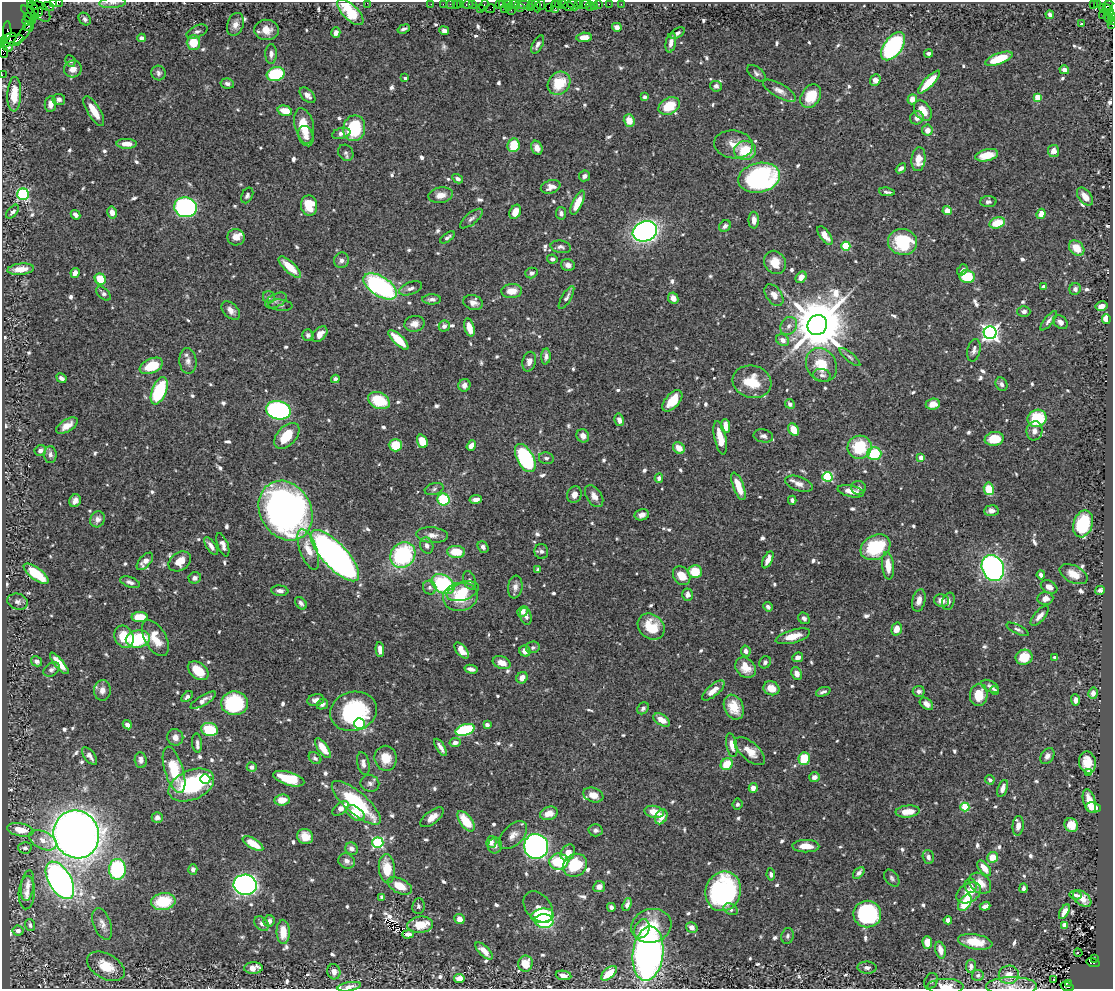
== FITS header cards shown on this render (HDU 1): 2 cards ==
NAXIS1  =                 1111
NAXIS2  =                  987

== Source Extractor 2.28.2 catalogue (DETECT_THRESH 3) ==
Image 1111 x 987 px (HDU 1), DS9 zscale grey, 1 PNG px = 1 image px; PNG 1115 x 991 px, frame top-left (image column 1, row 987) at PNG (2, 2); each listed source drawn as its Kron ellipse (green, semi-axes under 4 px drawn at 4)
Background 0.477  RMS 0.011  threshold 0.0344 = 3 sigma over >= 5 px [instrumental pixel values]
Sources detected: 799; of the 799, the 500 brightest by FLUX_AUTO listed and drawn (299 fainter detections omitted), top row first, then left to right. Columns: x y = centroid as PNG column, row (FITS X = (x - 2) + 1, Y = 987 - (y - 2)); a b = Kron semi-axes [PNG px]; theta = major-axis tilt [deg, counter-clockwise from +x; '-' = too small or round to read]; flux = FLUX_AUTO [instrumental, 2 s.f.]
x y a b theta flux
53 2 3 2 - 97
59 2 2 2 - 2.6
31 3 2 2 - 16
112 3 13 5 5 3.1
367 3 2 2 - 31
431 4 2 2 - 2.3
443 4 2 2 - 7.5
450 4 2 2 - 9.8
456 4 2 2 - 12
468 4 6 3 2 26
472 4 4 3 - 7.6
503 4 3 3 - 15
508 4 3 2 - 3.2
514 4 6 3 0 39
522 4 8 2 0 42
532 4 4 3 - 6.1
541 4 5 3 - 30
558 4 3 2 - 9.3
563 4 3 2 - 12
579 4 2 2 - 9.4
585 4 5 3 - 23
599 4 3 2 - 15
609 4 2 2 - 3.6
621 4 2 2 - 2.7
1093 4 3 3 - 13
1097 4 3 3 - 6
460 5 3 3 - 33
484 5 6 3 67 16
499 5 4 2 - 13
536 5 7 4 -79 64
573 5 6 2 -46 28
1108 5 5 3 - 15
48 6 6 2 -18 9
590 6 5 3 - 3.6
594 6 2 2 - 3.9
508 7 2 2 - 10
530 7 3 2 - 4.8
549 7 2 2 - 12
555 7 6 2 -89 22
569 7 5 3 - 69
1102 7 4 2 - 13
520 8 2 2 - 15
33 9 7 5 -58 200
480 9 3 3 - 26
490 9 5 2 - 27
504 9 2 2 - 5.2
1107 9 4 4 - 120
511 10 2 2 - 7.2
41 11 12 6 -54 53
350 12 17 7 -44 43
1111 12 3 3 - 67
29 13 10 2 -42 13
37 13 7 2 38 180
1050 15 4 4 - 3.2
1103 15 2 2 - 7.8
1112 15 3 2 - 51
1108 17 6 2 -67 25
30 18 6 3 -33 24
85 19 7 5 -49 2.4
26 21 4 3 - 26
1112 21 3 2 - 17
235 24 12 8 70 5.4
1081 24 3 3 - 2.2
1112 24 3 2 - 12
28 26 4 2 - 12
617 27 5 4 - 3.9
404 29 6 3 21 2.1
266 30 12 10 -5 9.1
7 31 9 3 88 33
444 31 5 4 - 3.2
197 32 11 6 23 2.8
24 33 15 3 51 13
336 33 5 4 - 3.6
677 33 8 4 32 2.4
584 37 8 4 3 6.4
10 38 7 5 21 230
142 38 4 4 - 3.4
5 41 3 2 - 3.9
12 41 12 4 19 180
193 43 7 7 - 17
671 43 10 5 78 5.2
538 44 10 5 61 2.9
893 46 16 9 54 140
8 47 5 4 - 280
3 51 7 4 -82 37
271 54 10 5 88 3.3
929 54 4 4 - 2.2
999 59 14 5 20 26
70 61 6 5 - 2.1
73 69 9 8 - 6.6
1064 70 5 4 - 4
159 73 7 7 - 2.6
756 73 11 6 -39 2.4
276 74 9 7 15 53
2 75 2 2 - 2.8
405 78 3 3 - 2
875 80 6 5 - 5.3
929 82 15 5 46 21
227 83 6 5 - 2.5
559 83 12 10 46 24
716 86 6 5 - 2.4
779 91 18 7 -30 5.3
14 94 17 7 87 19
307 95 9 5 -44 4.4
811 96 13 9 59 18
645 97 4 3 - 2
1038 97 4 4 - 17
59 99 6 5 - 2.8
912 99 5 4 - 6.4
50 104 8 5 82 5.5
669 106 11 8 29 21
94 111 17 6 -59 14
285 111 7 5 -15 10
923 111 11 7 -54 11
917 118 7 6 - 4.3
629 120 6 5 - 9
304 126 18 9 -77 16
354 128 13 11 79 42
927 130 5 5 - 6.3
341 133 9 5 15 3.8
306 136 10 7 -71 4.4
127 144 10 5 -1 8.4
734 144 19 14 -7 10
514 145 7 6 - 20
537 148 7 5 -67 5
745 151 11 9 1 24
1054 151 6 5 - 5.7
346 153 8 7 - 2.2
987 155 11 6 13 16
918 159 12 7 83 9.7
901 168 6 3 40 2.5
584 176 6 5 - 2.8
759 178 21 14 12 130
458 179 6 4 -31 2.1
551 187 10 6 18 5.1
887 192 8 3 -7 2.2
23 194 6 6 - 88
247 195 8 5 64 2.3
441 195 12 7 10 7.3
1085 196 10 6 -51 7.2
988 202 8 5 2 2.2
578 203 13 5 65 12
309 206 10 8 -86 19
186 207 11 10 - 160
947 211 4 4 - 8
13 212 8 4 49 2.2
112 212 6 5 - 4.8
515 212 7 5 63 8.9
561 213 6 5 - 2.3
1041 214 5 4 - 9.5
76 215 5 4 - 3.5
471 219 14 5 39 2.9
754 220 8 5 -89 5.3
997 223 8 5 16 18
725 226 6 5 - 2.4
645 231 12 10 21 370
825 235 11 5 -53 7
236 237 8 8 - 6.6
447 237 8 4 34 2.1
903 242 14 13 - 43
846 246 4 4 - 42
561 247 10 6 -10 2.7
1077 248 8 6 -47 13
552 259 5 4 - 2.5
341 260 8 7 - 3.2
775 262 12 10 -58 11
568 265 7 6 - 3.5
290 267 14 5 -43 17
21 269 13 5 6 10
962 270 6 4 50 2
75 273 5 4 - 5.7
531 273 6 5 - 2.3
801 277 6 5 - 6.3
967 277 7 6 - 27
100 279 6 5 - 20
380 286 19 10 -33 130
1044 286 4 3 - 2.6
411 288 12 6 20 3.2
1075 289 6 5 - 2.9
512 291 10 7 3 9.6
103 294 8 5 -43 2.2
774 295 12 7 -54 6.3
269 297 6 6 - 2
566 298 13 4 60 2.8
673 298 6 5 - 5.9
432 299 9 5 0 2.9
276 300 12 6 27 3.5
473 303 10 7 -17 4.6
280 305 12 5 -6 2.1
1101 306 6 4 12 5.1
231 310 11 7 -46 4.5
1024 311 6 5 - 2.4
1106 319 5 4 - 8.9
1049 321 12 4 51 3
1060 322 8 6 -42 3.8
414 324 10 8 10 5.2
817 325 10 9 - 5900
444 326 5 5 - 3
789 326 9 7 56 3.9
469 328 9 5 -77 10
990 333 6 6 - 350
320 334 9 6 47 6.5
308 335 6 5 - 2.1
398 340 13 5 -44 19
783 340 7 5 -35 4
974 350 11 6 76 3.4
546 356 8 4 85 3.1
850 357 13 4 -40 2
188 361 13 8 -85 4.9
529 362 10 6 76 4.7
821 365 17 14 -57 21
151 366 12 7 23 28
822 375 9 6 -11 3.2
61 378 5 3 - 2.5
335 379 4 4 - 2.6
752 382 20 16 -15 21
1001 384 7 5 -61 3
464 385 6 6 - 3.6
159 391 14 7 68 54
379 400 11 8 -25 31
672 401 13 7 49 17
790 404 5 4 - 2.7
933 404 7 5 5 8.7
278 410 12 9 -12 160
1037 418 9 8 - 38
619 420 6 5 - 4.7
67 426 12 6 32 7.5
726 426 7 4 -84 7.3
794 430 7 5 -56 12
1034 431 9 8 - 4.3
287 436 15 9 47 22
583 436 7 6 - 4.4
763 436 10 6 -11 3
720 438 17 6 -78 12
994 439 9 7 7 19
422 441 7 5 -70 16
395 445 6 6 - 17
471 445 6 4 54 6.2
859 447 12 11 - 35
679 448 6 5 - 8.1
40 450 6 5 - 3.3
874 454 7 6 - 31
50 455 8 6 -90 3.1
525 458 15 8 -61 92
546 458 7 6 - 2.1
921 458 4 4 - 7.5
827 477 5 5 - 66
659 478 4 4 - 3
799 484 14 7 -20 4.8
738 486 15 5 -69 15
858 488 7 6 - 2.5
434 489 9 6 16 2.3
989 489 6 5 - 26
851 491 13 5 -13 7.3
574 495 8 7 - 4.8
594 496 12 7 -56 5.5
443 499 6 6 - 39
476 499 6 4 9 4.2
792 500 4 4 - 2.8
75 501 6 5 - 4.1
286 511 31 25 -61 420
991 511 7 5 5 3.7
642 515 7 5 13 4.4
97 519 8 7 - 4.6
1083 524 14 9 73 42
432 535 16 8 -5 6
223 545 12 5 -69 4.4
427 545 8 6 -72 3.1
211 546 10 4 -55 4.1
483 547 6 5 - 2.5
875 547 16 12 30 42
308 549 21 8 -70 13
541 551 7 7 - 2.8
456 552 9 6 -3 19
403 555 13 12 - 82
335 556 33 12 -47 580
768 560 9 4 63 5.8
145 561 10 5 48 5.5
180 561 12 9 35 11
888 566 14 6 -84 11
993 568 13 10 -67 250
538 570 4 4 - 2.1
695 572 7 6 - 19
36 574 15 6 -37 28
1074 574 15 8 -27 9.9
1041 575 4 3 - 2.6
682 576 10 8 -53 11
195 578 6 5 - 2.6
470 580 10 6 -70 2.5
130 582 10 5 -19 2.8
443 584 12 8 -33 73
515 587 11 7 82 4.2
1049 587 9 6 -27 6.4
430 588 7 6 - 2.5
1100 590 5 4 - 2.3
280 591 8 5 -6 3.8
463 591 17 9 19 17
687 595 6 5 - 3.7
460 597 17 14 12 23
1045 598 8 6 6 5.7
919 600 11 6 77 5.3
942 600 7 6 - 6.2
948 601 9 6 73 2.8
18 602 10 8 -15 3.3
301 603 7 5 -50 2.4
768 607 5 4 - 2.3
523 611 6 5 - 3.2
526 616 9 5 -72 2.7
1040 616 12 5 49 4.6
140 617 8 5 2 16
804 618 6 5 - 2.7
651 627 14 12 -40 19
897 629 6 5 - 7.8
1018 629 12 4 -27 2.2
793 636 18 6 16 12
124 637 11 9 -64 19
155 638 20 10 -60 15
138 639 12 8 10 48
533 647 7 5 13 2.1
380 649 7 4 -86 4.6
462 651 9 5 -49 8.7
525 651 6 5 - 5.7
746 651 5 4 - 2.8
798 657 5 4 - 3.7
1024 657 8 7 - 18
1055 657 4 3 - 2.2
36 661 6 5 - 2.6
765 662 6 5 - 2
59 663 13 4 -50 11
502 663 9 6 -20 7.8
746 668 11 9 -44 9.5
52 669 9 6 33 2.6
471 669 6 4 -13 4.4
198 671 11 7 -39 17
797 674 6 5 - 4.5
522 678 6 5 - 5.8
990 686 10 5 -28 2.5
771 688 8 6 -22 10
102 690 10 8 86 6
713 690 14 5 40 7.7
995 690 4 3 - 2.5
919 691 6 5 - 2.9
823 692 8 3 20 2.2
1093 693 5 5 - 4.5
979 695 11 9 81 13
187 697 6 4 42 2.5
203 700 14 5 32 5
316 700 8 6 14 4.2
1075 700 6 4 -87 3.3
234 703 13 12 - 68
322 704 6 5 - 2.5
926 704 7 5 -40 4.7
734 707 13 9 -67 14
643 708 6 5 - 2.2
353 711 23 19 15 82
662 720 9 5 -31 8.8
359 724 5 5 - 71
127 725 5 4 - 4
487 725 4 3 - 3.5
210 729 8 6 -12 30
465 730 10 5 17 68
175 737 8 8 - 4.7
197 743 9 5 -86 2.5
455 743 6 4 9 3.7
732 745 12 5 -78 6.8
441 747 10 3 -58 3.9
323 748 11 5 -53 12
750 751 19 8 -41 10
90 756 10 5 -52 3.9
1047 756 9 6 56 3.3
315 758 7 5 -39 2
386 758 12 11 - 13
804 759 6 5 - 22
141 760 8 6 -85 3.6
1087 762 11 8 -80 12
363 764 12 6 -77 4.2
727 764 6 5 - 16
252 767 5 4 - 3.6
174 770 24 9 -73 30
1089 772 4 4 - 12
814 777 5 5 - 4.4
205 779 5 5 - 82
289 779 16 6 -17 30
990 780 5 4 - 2.5
370 783 9 8 - 3.1
191 785 24 14 23 68
753 788 5 4 - 5.1
1003 788 9 5 70 4.1
593 795 10 7 -19 8.5
282 800 8 5 7 9
1089 801 12 6 -73 11
356 803 31 11 -41 67
737 804 5 5 - 2
965 807 4 4 - 36
1093 807 8 5 -9 10
341 809 9 5 38 5.1
908 811 12 6 6 12
654 812 10 6 -13 11
355 813 10 6 -34 13
549 813 9 6 18 8.7
432 817 14 6 37 7.8
661 817 8 5 64 8.7
157 818 5 5 - 2.9
466 821 12 6 -53 24
1071 825 7 6 - 13
1018 826 10 5 85 5.1
20 830 13 6 -11 9.3
595 830 7 6 - 2.3
76 834 24 22 -65 990
513 835 17 10 44 6.9
305 836 8 7 - 9.9
43 840 14 8 -26 7.2
491 842 6 5 - 4.4
378 843 5 5 - 82
253 844 11 5 -31 18
495 846 8 7 - 2.8
536 846 12 12 - 380
806 846 13 6 -1 9.3
25 848 6 5 - 2.3
352 849 6 6 - 5
568 853 8 6 57 6.9
928 857 7 5 -73 3
993 857 5 5 - 12
347 861 8 7 - 3.5
559 862 9 8 - 40
575 865 12 11 - 30
984 868 9 5 -51 9.7
117 869 10 8 86 67
193 869 5 4 - 2.7
387 869 14 8 -86 20
859 873 7 4 46 3.4
771 874 6 4 -81 2.3
892 878 9 6 -52 2.2
60 880 21 11 -60 430
980 883 12 9 -41 10
245 885 11 10 - 360
27 886 15 6 82 4.7
400 886 13 7 -26 13
971 886 7 6 - 2.3
599 887 6 5 - 5.3
1024 888 5 4 - 2.2
723 891 20 17 70 160
27 893 16 8 86 5.1
969 893 13 9 32 14
1076 895 6 4 -11 2
382 897 4 4 - 2.3
1082 898 10 6 -38 7.9
163 901 12 8 8 34
965 903 9 5 57 22
627 905 7 4 71 3.4
418 906 8 6 82 2.1
985 906 5 4 - 4.6
538 907 17 12 -50 7.3
611 907 4 4 - 2.4
731 909 7 5 -28 2.7
1064 912 8 4 60 4.8
867 914 14 13 - 100
543 916 11 7 7 43
459 919 5 5 - 5.8
948 920 4 4 - 4
269 921 6 5 - 4.1
544 921 9 7 -7 70
102 924 16 8 -70 5.6
262 924 8 6 -45 3.2
30 925 6 5 - 2.1
420 925 13 8 6 16
1065 925 4 4 - 12
651 926 20 16 15 24
692 927 6 5 - 4.1
642 929 10 7 65 7.7
18 931 5 5 - 4
283 932 12 6 -89 11
408 934 5 4 - 2.4
788 936 8 6 76 2.1
927 942 6 5 - 11
975 942 17 7 -10 19
940 950 8 5 -75 7.6
484 951 11 5 -44 6.8
1078 953 4 3 - 4.8
648 954 27 15 83 330
1095 958 3 2 - 53
1093 962 6 4 -15 330
525 964 8 7 - 15
106 966 20 12 -29 19
971 966 7 5 80 2.9
253 968 9 5 2 8.5
867 968 9 6 -1 3
334 972 7 6 - 4.8
609 973 9 5 41 18
563 975 8 4 -10 5.8
978 975 6 5 - 2.2
1009 975 10 9 - 9.8
459 978 5 4 - 8.4
1054 980 3 2 - 2.4
931 981 8 6 63 2.2
1068 983 3 2 - 26
946 986 18 7 -1 11
1012 986 25 9 0 8.7
349 987 12 4 10 4.4
1067 987 7 3 -17 66
At the frame edge (FLAGS 8, measured only in part): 15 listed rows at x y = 53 2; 59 2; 31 3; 112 3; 367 3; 350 12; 1112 15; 1112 21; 1112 24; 3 51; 2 75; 946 986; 1012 986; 349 987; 1067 987
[299 fainter detections neither listed nor drawn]